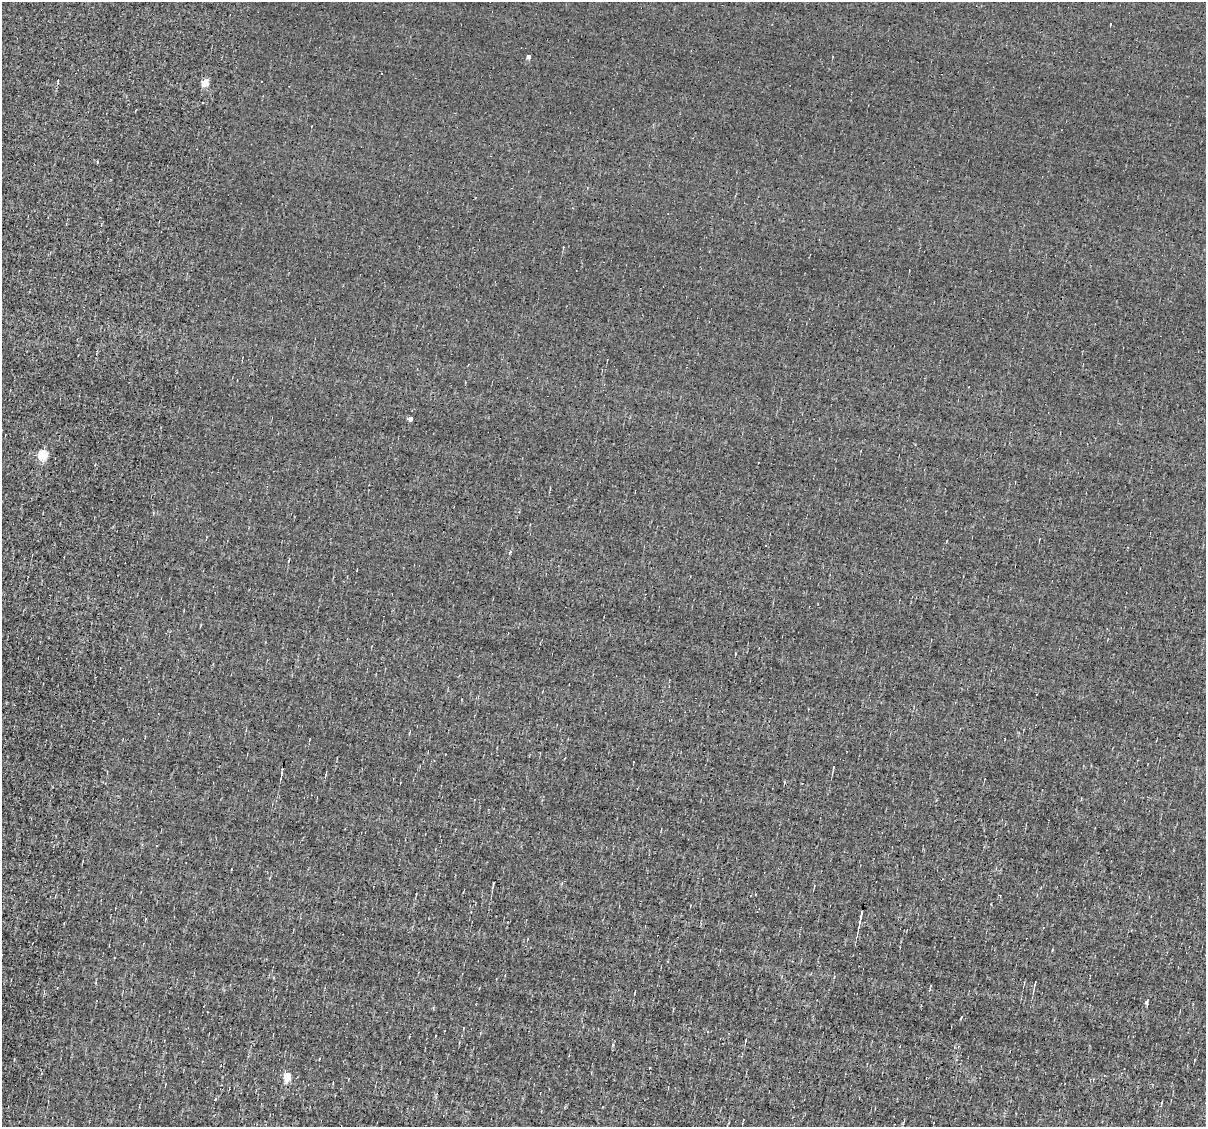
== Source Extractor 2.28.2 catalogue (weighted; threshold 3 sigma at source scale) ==
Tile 7 of 4 x 4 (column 3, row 2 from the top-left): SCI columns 2411-3614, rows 2481-3605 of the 4819 x 4845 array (HDU 1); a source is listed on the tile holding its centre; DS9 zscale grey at full resolution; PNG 1208 x 1129 px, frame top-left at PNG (2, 2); no overlay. Shown black and unused: <1% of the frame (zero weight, under 3 of 4 exposures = <1% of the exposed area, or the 3 px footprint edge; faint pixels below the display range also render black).
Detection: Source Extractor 2.28.2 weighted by HDU 2 'WHT'; one run over the whole footprint, this tile lists its part. Background -0.00432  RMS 0.056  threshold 0.254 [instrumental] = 3 sigma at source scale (4.5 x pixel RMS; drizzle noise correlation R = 1.50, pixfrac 1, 0.05/0.05 arcsec/px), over >= 5 px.
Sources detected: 20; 4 cosmic-ray / hot-pixel residue — not listed; the other 16 listed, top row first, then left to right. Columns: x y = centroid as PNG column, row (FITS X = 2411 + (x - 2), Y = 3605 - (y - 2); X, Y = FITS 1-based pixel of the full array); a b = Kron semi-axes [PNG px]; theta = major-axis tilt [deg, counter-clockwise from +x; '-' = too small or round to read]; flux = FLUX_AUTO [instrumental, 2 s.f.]
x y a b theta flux
1111 24 3 3 - 10
528 56 4 4 - 29
205 82 5 4 - 140
98 161 4 3 - 5.7
410 418 4 4 - 30
43 454 5 5 - 430
510 552 6 4 66 7.5
289 560 6 2 79 5.2
833 768 6 2 75 6.2
282 773 5 3 - 6.1
861 917 17 3 78 29
1035 982 3 2 - 4.9
635 992 6 2 73 5.5
1147 1002 4 4 - 14
288 1076 5 5 - 190
215 1099 5 3 - 5
Unlisted compact peaks at least as high as the median listed source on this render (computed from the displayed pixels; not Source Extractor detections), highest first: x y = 650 1068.